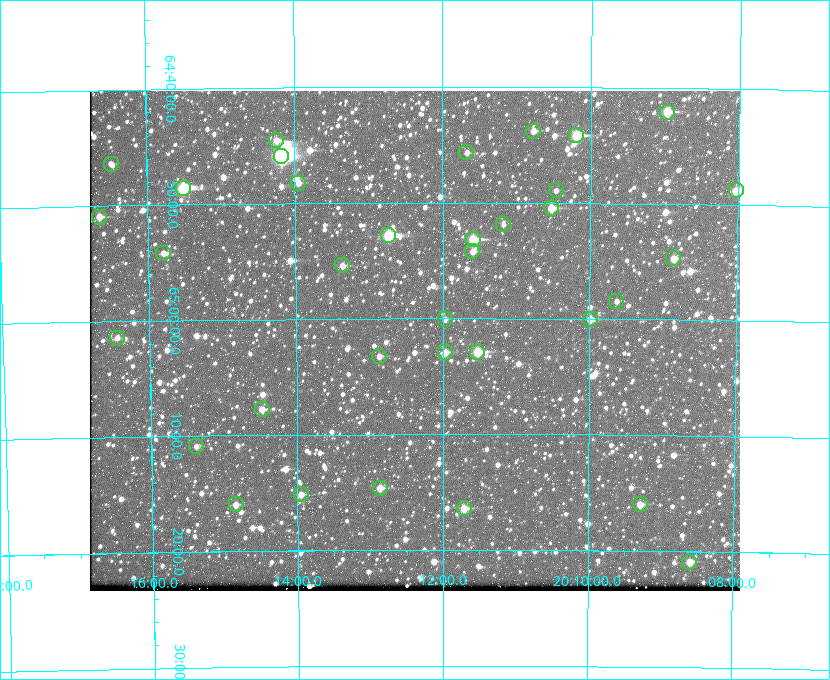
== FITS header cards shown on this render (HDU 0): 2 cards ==
NAXIS1  =                  650 / Width of table row in bytes
NAXIS2  =                  500 / Number of rows in table

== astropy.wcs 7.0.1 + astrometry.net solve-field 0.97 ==
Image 650 x 500 px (HDU 0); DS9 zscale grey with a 90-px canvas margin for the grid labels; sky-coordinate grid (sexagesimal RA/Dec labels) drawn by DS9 from the SOLVED WCS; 35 Tycho-2 reference stars matched to detected sources circled (green)
Header WCS: none
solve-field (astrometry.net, Tycho-2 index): SOLVED blind (the file carries no WCS)
Solved WCS: RA---TAN-SIP/DEC--TAN-SIP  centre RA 20:12:23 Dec +65:02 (303.10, +65.03 deg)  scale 5.18 arcsec/px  FOV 56.2' x 43.2'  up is -180 deg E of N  parity flipped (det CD > 0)
(file carries no celestial WCS; the grid is the blind solution)
Tycho-2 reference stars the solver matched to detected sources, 35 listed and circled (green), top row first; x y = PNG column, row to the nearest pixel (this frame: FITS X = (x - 90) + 1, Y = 500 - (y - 91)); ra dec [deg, ICRS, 3 dp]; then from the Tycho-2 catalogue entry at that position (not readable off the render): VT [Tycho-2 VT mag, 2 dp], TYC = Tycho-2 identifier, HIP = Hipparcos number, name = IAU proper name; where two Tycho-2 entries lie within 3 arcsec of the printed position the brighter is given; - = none
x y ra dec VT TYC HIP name
667 112 302.245 +64.701 10.15 4240-635-1 - -
533 131 302.694 +64.730 11.56 4240-766-1 - -
576 135 302.549 +64.736 9.65 4240-950-1 - -
276 140 303.562 +64.742 10.88 4240-278-1 - -
466 152 302.919 +64.761 11.77 4240-64-1 - -
281 156 303.544 +64.765 7.36 4240-620-1 99731 -
111 164 304.122 +64.773 12.06 4240-1113-1 - -
298 183 303.488 +64.804 11.29 4240-68-1 - -
183 188 303.878 +64.810 8.93 4240-794-1 - -
556 190 302.617 +64.815 11.97 4240-238-1 - -
736 190 302.008 +64.813 10.38 4240-809-1 - -
551 208 302.633 +64.841 10.69 4240-985-1 - -
99 217 304.164 +64.849 10.65 4240-315-1 - -
503 224 302.794 +64.865 12.51 4240-904-1 - -
388 235 303.184 +64.880 9.02 4240-488-1 - -
473 239 302.897 +64.886 9.40 4240-717-1 - -
472 251 302.899 +64.904 11.91 4240-435-1 - -
163 253 303.948 +64.903 11.68 4240-549-1 - -
673 258 302.216 +64.912 11.03 4240-1279-1 - -
342 265 303.341 +64.923 11.58 4240-148-1 - -
616 301 302.408 +64.974 11.97 4240-686-1 - -
445 319 302.992 +65.001 11.85 4240-479-1 - -
590 319 302.498 +65.000 11.22 4240-149-1 - -
117 338 304.112 +65.024 12.29 4240-364-1 - -
445 352 302.992 +65.048 11.44 4240-88-1 - -
477 352 302.882 +65.048 10.25 4240-98-1 - -
379 356 303.217 +65.054 11.98 4240-166-1 - -
262 409 303.620 +65.129 11.18 4240-34-1 - -
196 446 303.846 +65.181 11.99 4240-1077-1 - -
380 488 303.217 +65.244 11.17 4240-236-1 - -
301 494 303.488 +65.252 12.13 4240-1343-1 - -
236 504 303.713 +65.266 11.45 4240-564-1 - -
640 504 302.323 +65.266 11.19 4240-188-1 - -
464 508 302.928 +65.273 10.74 4240-760-1 - -
689 562 302.149 +65.348 11.48 4240-952-1 - -